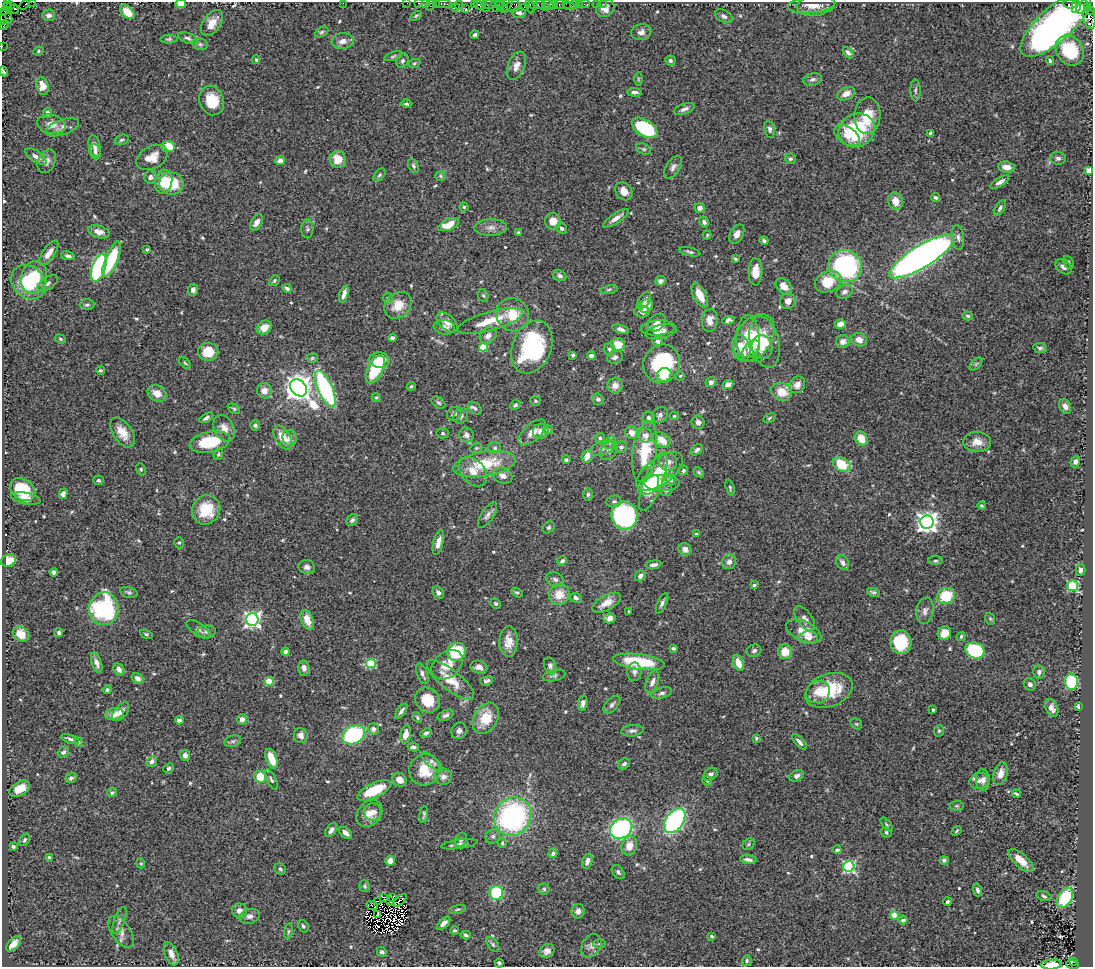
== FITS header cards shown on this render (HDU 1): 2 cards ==
NAXIS1  =                 1091
NAXIS2  =                  965

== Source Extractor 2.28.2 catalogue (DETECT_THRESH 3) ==
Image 1091 x 965 px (HDU 1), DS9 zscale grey, 1 PNG px = 1 image px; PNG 1095 x 969 px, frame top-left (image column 1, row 965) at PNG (2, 2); each listed source drawn as its Kron ellipse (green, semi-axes under 4 px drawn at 4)
Background 0.655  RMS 0.028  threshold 0.0851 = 3 sigma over >= 5 px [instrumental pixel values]
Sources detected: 588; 3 with non-positive FLUX_AUTO (blend fragments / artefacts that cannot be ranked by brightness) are neither listed nor drawn; of the other 585, the 500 brightest by FLUX_AUTO listed and drawn (85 fainter detections omitted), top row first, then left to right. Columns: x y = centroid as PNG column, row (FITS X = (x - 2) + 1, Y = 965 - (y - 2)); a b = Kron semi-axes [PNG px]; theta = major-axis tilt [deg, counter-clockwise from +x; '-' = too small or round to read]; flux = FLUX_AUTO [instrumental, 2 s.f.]
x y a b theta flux
33 2 2 2 - 23
7 3 3 2 - 130
343 3 2 2 - 55
407 3 2 2 - 20
419 3 3 2 - 40
425 3 2 2 - 18
436 3 3 2 - 50
181 4 5 4 - 33
443 4 8 3 -4 120
488 4 7 3 0 72
498 4 7 2 3 170
507 4 8 3 61 83
533 4 5 3 - 56
540 4 6 3 0 110
554 4 3 2 - 32
560 4 5 3 - 87
566 4 2 2 - 7.2
574 4 3 3 - 84
579 4 2 2 - 9.9
585 4 5 2 - 28
596 4 2 2 - 10
603 4 3 3 - 3.6
1070 4 7 3 -9 110
24 5 6 2 44 37
430 5 6 2 72 80
459 5 4 3 - 66
474 5 4 2 - 40
480 5 6 3 -18 170
548 5 6 4 -29 120
812 5 24 8 5 19
816 5 19 10 8 17
11 6 3 2 - 16
513 6 7 6 - 180
569 6 5 3 - 8.7
7 7 4 3 - 170
501 7 7 3 -33 160
524 7 2 2 - 42
530 7 7 4 -70 69
545 7 3 2 - 65
1076 7 6 2 77 82
1082 7 7 5 57 230
1087 7 3 3 - 76
455 8 3 3 - 91
466 8 3 3 - 84
486 8 3 3 - 58
496 8 2 2 - 44
605 8 10 8 44 13
15 9 4 3 - 200
1091 10 3 2 - 31
5 12 3 3 - 30
127 12 8 5 -45 31
519 13 7 5 -3 7.3
49 15 6 6 - 11
416 16 6 4 29 2.5
724 16 9 6 -29 6.1
6 17 7 6 - 160
1089 18 11 6 -77 630
2 20 5 2 - 63
212 23 15 8 55 21
1056 24 44 17 42 920
4 25 5 2 - 52
322 32 7 4 28 3.7
641 32 10 8 13 11
475 35 4 3 - 4.6
188 38 10 5 -22 5.7
169 39 8 4 2 3.6
343 41 11 8 6 11
200 44 8 6 -14 5.5
2 46 2 2 - 8.5
1070 50 16 13 -54 80
38 51 5 4 - 2.8
848 53 6 4 -48 5.6
393 56 9 4 18 3.5
256 60 4 3 - 3.4
402 61 7 5 68 5.5
670 61 5 5 - 5
1050 61 4 3 - 2.7
414 63 6 4 20 2.5
516 66 15 8 69 16
3 71 5 3 - 2.9
638 79 7 4 90 2.6
812 79 9 6 11 5.6
42 86 9 6 -77 23
915 90 11 5 -89 4.7
635 92 7 4 -4 6.8
846 94 9 6 24 16
212 101 15 12 -71 55
406 104 5 4 - 3.8
684 109 11 5 19 7.1
47 113 5 4 - 6.5
867 116 18 13 88 46
51 124 14 9 -11 18
62 127 17 7 18 11
645 128 14 8 -32 160
770 129 8 5 -78 5
857 130 18 16 27 150
930 133 4 3 - 3.5
847 136 14 8 -33 19
121 140 7 5 18 3.7
95 146 11 5 -77 9.1
168 146 7 5 0 44
644 149 8 5 -26 3.5
95 152 8 5 -80 6.9
36 156 12 5 -34 8.8
152 157 17 11 28 23
1058 158 8 6 -3 5.3
338 159 8 8 - 28
790 159 5 5 - 4.8
280 160 5 4 - 9.4
47 161 12 8 65 10
413 166 7 5 -68 4.2
673 167 13 7 57 8.4
1006 167 8 5 -9 16
1088 171 4 4 - 32
379 175 8 4 52 4.2
440 176 5 4 - 2.6
150 177 6 6 - 7.5
163 182 12 8 78 37
1000 182 11 4 33 9
171 183 12 11 - 67
624 191 10 8 -52 16
935 197 4 3 - 3.8
896 201 9 7 -67 20
464 207 4 4 - 2.8
700 208 5 4 - 11
1000 208 9 4 58 5.5
616 218 15 5 34 12
553 221 8 7 - 19
256 222 9 5 57 12
704 222 6 5 - 5.7
449 225 11 5 22 32
491 227 16 8 2 13
562 228 6 5 - 4.9
307 229 9 6 89 4.9
99 232 11 6 -17 12
518 233 4 3 - 2.9
737 234 10 6 61 12
707 235 4 4 - 2.5
958 237 12 6 -82 7.2
764 241 4 3 - 3.7
147 249 4 3 - 2.9
690 252 11 4 -13 4.3
49 253 14 6 56 15
68 256 7 4 -12 5
921 256 37 11 32 1500
112 259 19 6 68 99
735 259 4 3 - 3.7
1069 263 7 5 -64 3.3
845 266 17 16 - 280
1063 267 9 6 -42 8.5
99 268 14 6 71 290
755 272 13 7 89 28
560 276 7 5 -22 5.1
34 278 17 12 76 67
274 280 6 4 52 3.5
660 281 5 4 - 5.5
28 282 19 15 -44 82
828 282 14 10 24 46
48 283 11 6 34 6.8
784 286 9 6 -47 20
287 288 4 3 - 6.4
609 289 8 3 11 2.9
193 290 6 5 - 6.6
844 292 8 6 28 6.9
344 294 9 4 72 10
700 295 13 6 -63 30
483 296 6 5 - 3.2
388 298 5 5 - 3.5
644 300 9 5 55 9.1
788 301 8 7 - 14
87 305 7 5 1 4.3
398 305 15 12 45 34
646 306 7 6 - 19
642 312 7 6 - 7.4
513 315 17 16 - 45
968 316 5 4 - 3.2
710 320 11 7 86 16
728 320 6 4 8 5.8
490 321 34 9 16 58
447 322 12 7 -42 14
657 323 10 7 45 12
840 324 5 5 - 18
444 327 10 7 -10 12
264 328 8 6 36 24
658 328 17 7 4 16
621 329 8 4 -19 6
661 332 16 7 12 12
488 336 9 7 43 11
392 338 4 4 - 7.6
748 338 23 11 -89 50
754 338 26 17 55 71
60 339 6 4 -23 2.6
859 340 8 6 -21 13
658 341 5 5 - 5.6
843 341 7 6 - 13
764 342 26 14 -76 45
618 345 7 6 - 27
483 347 4 4 - 70
532 347 27 19 67 200
762 347 12 10 -71 21
742 348 13 8 -71 33
1040 348 7 5 -9 4.6
610 349 6 5 - 5.2
751 349 10 6 45 25
208 352 10 9 - 42
573 355 4 3 - 4.7
591 356 4 4 - 8
615 357 8 6 22 6.9
312 358 5 4 - 3
379 360 10 7 -5 22
185 363 7 3 -45 2.5
662 364 19 18 - 170
976 364 8 4 45 4
375 369 15 7 64 120
100 370 4 4 - 2.9
664 375 7 7 - 24
680 376 4 4 - 2.5
711 382 5 5 - 8.3
615 385 8 7 - 12
728 385 5 4 - 11
797 385 9 7 57 13
411 386 4 3 - 2.5
298 388 10 7 -48 2500
325 389 19 7 -66 270
264 391 7 7 - 15
782 392 10 8 -22 30
157 393 10 7 -32 20
376 397 5 4 - 2.8
598 399 6 5 - 5.1
535 401 5 5 - 3.5
439 403 8 5 -38 3.7
515 405 5 4 - 3.3
1065 406 8 5 -64 9
475 408 8 5 -39 4
234 409 7 4 -30 2.9
454 414 7 6 - 6.6
660 415 9 7 48 6.5
461 416 8 6 49 6.3
674 416 4 3 - 2.5
206 418 8 4 30 5.4
649 418 6 6 - 6.8
769 418 6 4 29 2.7
698 422 7 6 - 6.7
255 425 5 5 - 3.7
224 428 14 10 -64 16
548 430 5 4 - 6.9
541 431 8 7 - 11
122 432 17 9 -56 26
532 432 17 8 42 19
632 432 7 6 - 17
443 433 6 5 - 3.9
466 435 8 7 - 8.1
645 435 7 7 - 12
283 438 13 7 -58 38
290 438 8 7 - 7.5
600 438 5 5 - 3.8
861 439 7 6 - 30
662 440 9 6 -34 27
210 442 20 10 11 85
977 442 14 10 -3 21
610 443 7 5 62 4.3
621 447 6 5 - 4.6
476 448 6 4 21 2.6
495 448 6 6 - 4.6
602 448 12 7 16 9.1
697 450 7 4 40 5.2
609 451 11 7 48 7.3
645 451 30 12 82 85
218 454 6 4 69 2.8
587 456 6 5 - 18
566 460 4 4 - 3.5
668 462 9 9 - 15
1075 462 6 5 - 6.1
484 464 31 12 10 81
842 465 9 6 -24 66
141 469 6 4 -69 3
659 471 27 13 36 52
683 471 5 5 - 4.8
473 472 17 11 -48 26
699 472 6 4 -40 2.7
503 476 10 7 -24 11
98 480 5 5 - 2.7
670 480 5 5 - 12
653 481 31 9 69 74
662 483 17 8 -1 20
649 485 12 8 42 36
730 488 8 4 -73 3.2
23 489 14 10 -35 65
666 490 6 5 - 5.6
63 494 5 4 - 7.9
588 494 6 5 - 4
26 499 15 5 -11 15
614 501 7 6 - 5
982 506 4 4 - 3.1
206 510 15 14 - 63
488 515 14 6 57 8.7
624 515 14 13 - 310
352 520 6 5 - 5.1
927 522 6 6 - 1400
549 527 6 5 - 3.4
696 534 4 3 - 4.1
438 542 13 5 75 13
179 543 5 5 - 2.9
685 549 6 6 - 9.7
8 561 8 6 15 38
562 561 5 4 - 5.8
935 561 7 3 0 3.3
729 562 7 7 - 9.1
843 563 8 5 -59 7.9
654 565 8 4 7 7.8
307 567 8 6 -9 8.1
1080 570 6 5 - 6.5
54 572 4 4 - 8
640 576 6 5 - 8.9
555 579 9 6 -31 6.7
754 585 3 3 - 5
1073 586 5 5 - 140
129 592 9 5 -14 4.1
873 592 6 4 -12 4
438 593 7 5 -52 5.8
517 593 6 4 -35 3
559 595 10 10 - 30
946 596 9 8 - 65
576 598 6 5 - 5.9
496 603 5 5 - 4.2
606 603 16 7 29 22
662 603 11 4 66 6
104 609 16 14 85 220
629 611 3 3 - 2.5
925 611 13 8 80 9.5
610 618 6 5 - 12
804 618 14 7 -54 10
252 619 6 6 - 720
990 619 6 4 -69 2.5
307 620 10 6 -69 25
198 629 14 6 -35 7.4
804 631 19 9 -24 27
206 632 9 6 8 6.1
59 633 4 4 - 5.8
944 633 7 6 - 25
21 634 9 7 -34 19
146 634 6 4 -19 3.5
961 636 4 3 - 2.5
809 638 9 6 0 10
509 642 15 9 89 22
901 642 12 10 -89 89
673 648 4 3 - 3.3
975 650 10 7 -21 150
754 651 7 6 - 5
286 652 4 4 - 9.2
456 652 9 8 - 78
785 652 7 7 - 29
639 662 26 7 -7 100
97 663 10 5 -72 8.2
371 663 5 4 - 110
738 663 8 5 -70 26
447 665 17 12 41 33
550 666 8 6 -68 8.5
479 667 8 6 -15 11
304 668 7 5 -86 8.5
119 669 6 5 - 12
634 672 9 7 -87 7.5
1039 672 6 5 - 6.4
422 674 11 5 -69 7.1
554 676 11 5 13 4.8
137 678 6 5 - 8.6
450 680 29 10 -39 38
269 681 4 4 - 66
487 681 6 4 17 4.6
652 682 12 6 69 10
1071 682 8 6 -85 140
1030 684 7 5 -44 5.5
107 690 4 4 - 4.6
829 690 25 16 21 84
818 692 12 10 26 22
661 693 10 5 16 5.5
427 700 13 11 -48 38
583 703 7 4 82 7.6
612 705 11 6 47 6.5
1078 706 4 3 - 2.9
1052 708 9 6 -66 12
933 710 3 3 - 2.6
401 711 8 4 55 5.4
121 712 11 6 50 11
114 714 9 6 11 21
446 715 8 5 25 5.6
417 717 5 4 - 2.7
486 718 16 12 60 47
242 719 5 5 - 12
179 720 4 4 - 9.8
856 724 6 5 - 2.6
373 729 6 5 - 8.5
459 731 8 7 - 7.2
632 731 11 5 6 6.5
939 731 6 4 66 3.3
426 733 6 4 26 4.5
406 734 9 5 76 16
301 735 7 7 - 9.7
353 735 12 9 25 170
756 738 4 3 - 2.5
70 739 9 4 -19 5.8
233 741 8 5 17 4.3
79 742 4 4 - 2.7
799 742 9 4 -48 6.8
413 747 6 4 -13 4.5
63 752 6 5 - 5.3
185 755 5 5 - 8.8
272 759 10 5 -71 34
152 761 6 5 - 8.5
432 762 13 5 -43 6.1
624 764 6 5 - 5.9
168 768 5 5 - 3.7
425 770 15 15 - 45
710 774 8 5 41 7.9
1000 774 12 6 76 18
797 776 7 5 26 7.2
260 777 6 5 - 42
443 777 9 8 - 9.2
71 778 6 5 - 4.3
271 780 11 4 -63 5
400 780 7 6 - 16
983 780 11 7 -87 8
707 781 5 4 - 2.7
979 781 9 8 - 9.7
20 789 11 6 30 23
374 790 18 7 26 70
112 793 5 4 - 3.9
1016 794 4 3 - 3.1
957 806 7 5 7 3.4
373 812 8 8 - 13
369 813 15 11 49 24
424 814 8 3 81 3.5
513 817 20 18 53 370
675 821 14 8 56 350
887 824 8 4 -51 2.9
621 828 12 9 33 290
331 830 8 5 57 7.3
957 831 5 3 - 2.7
886 832 5 5 - 3.7
346 833 7 4 -40 10
493 836 8 7 - 5.8
24 840 7 4 59 4.1
461 840 7 5 60 4.9
502 843 4 4 - 2.7
459 844 18 4 8 8.2
749 844 6 5 - 3.1
629 846 10 7 73 23
13 847 3 3 - 3.5
837 850 4 3 - 4.7
553 853 5 4 - 5.6
49 858 4 4 - 12
748 860 8 4 -7 8
944 860 5 4 - 3.7
1021 860 16 6 -42 22
390 861 5 5 - 14
587 861 8 5 71 9.8
141 863 5 4 - 2.5
849 867 5 5 - 270
280 869 6 5 - 3.8
618 872 8 5 -54 4.6
365 886 6 5 - 3.5
544 889 5 5 - 2.9
977 890 6 4 -72 5.6
496 893 7 7 - 92
1044 896 8 4 -17 4.1
383 897 3 2 - 4.3
392 897 4 2 - 2.8
1065 898 11 7 59 87
400 900 8 3 39 8.2
378 901 3 2 - 2.6
391 901 3 2 - 2.9
947 902 4 3 - 3.9
372 905 6 2 -23 5.4
457 909 8 3 14 2.9
239 911 7 7 - 12
578 911 7 6 - 9.1
378 915 4 2 - 3
894 915 4 4 - 46
250 916 10 7 15 7.8
119 920 14 5 69 6.9
903 920 4 4 - 8.6
444 923 8 4 45 11
303 926 7 5 -59 4
455 930 4 3 - 2.9
288 931 8 4 81 3.9
121 932 18 9 -57 14
466 935 5 3 - 3.8
711 936 3 3 - 2.7
14 944 9 5 46 13
493 944 9 5 -53 3.8
600 944 6 4 0 3
591 946 12 9 57 10
547 951 8 6 32 9.1
382 952 5 4 - 5.3
171 954 12 6 -67 13
747 961 5 4 - 3
1074 961 3 2 - 95
499 963 4 3 - 3.3
1052 964 10 5 3 23
1073 965 6 3 -21 150
At the frame edge (FLAGS 8, measured only in part): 19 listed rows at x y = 33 2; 7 3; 343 3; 407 3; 419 3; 425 3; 436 3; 181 4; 443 4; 430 5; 1091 10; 6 17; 1089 18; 2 20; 4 25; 2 46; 3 71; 1052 964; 1073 965
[85 fainter detections neither listed nor drawn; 3 non-positive-flux detections neither listed nor drawn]